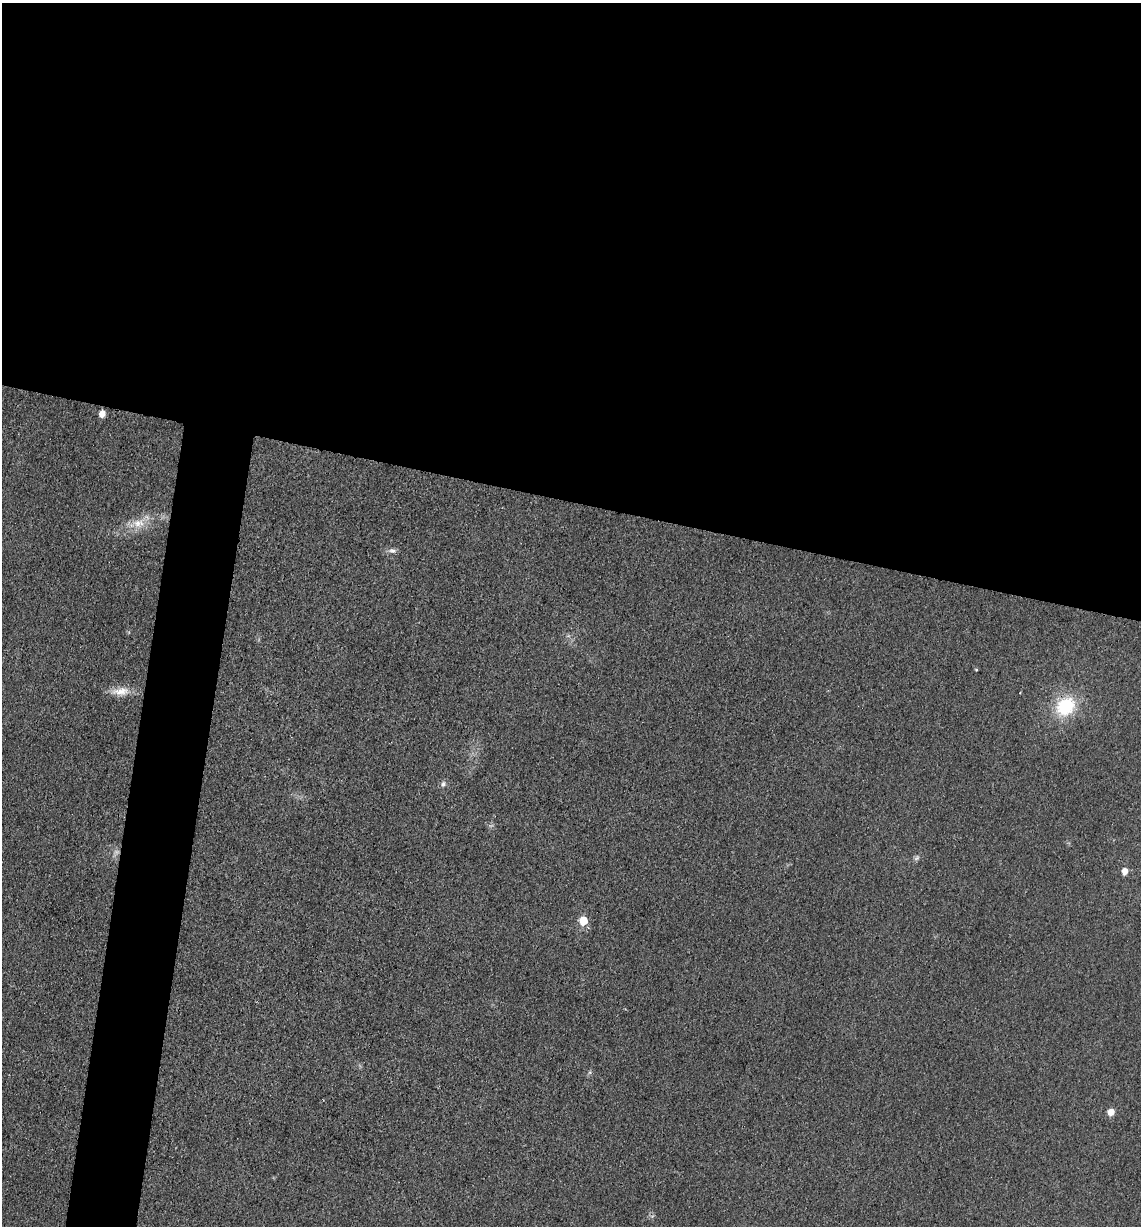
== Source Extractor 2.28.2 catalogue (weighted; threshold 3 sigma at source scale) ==
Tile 3 of 4 x 4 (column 3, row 1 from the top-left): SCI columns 2527-3665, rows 3677-4900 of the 4933 x 4909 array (HDU 1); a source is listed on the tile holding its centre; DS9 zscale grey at full resolution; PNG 1143 x 1228 px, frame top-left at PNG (2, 3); no overlay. Shown black and unused: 45% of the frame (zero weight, under 3 of 4 exposures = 1% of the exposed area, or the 3 px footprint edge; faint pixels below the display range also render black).
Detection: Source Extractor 2.28.2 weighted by HDU 2 'WHT'; one run over the whole footprint, this tile lists its part. Background 0.0386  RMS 0.0057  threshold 0.0259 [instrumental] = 3 sigma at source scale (4.5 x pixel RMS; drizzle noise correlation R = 1.50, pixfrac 1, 0.05/0.05 arcsec/px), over >= 5 px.
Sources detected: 11; all 11 listed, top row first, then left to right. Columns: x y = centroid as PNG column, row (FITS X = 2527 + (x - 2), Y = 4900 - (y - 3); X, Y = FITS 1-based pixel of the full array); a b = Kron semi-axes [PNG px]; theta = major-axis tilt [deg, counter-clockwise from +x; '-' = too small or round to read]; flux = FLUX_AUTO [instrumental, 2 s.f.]
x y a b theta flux
102 414 5 5 - 6
138 523 18 13 14 9.3
392 550 11 6 -5 2.2
976 670 5 3 - 0.51
121 691 26 10 3 7.9
1065 706 22 18 42 30
443 784 8 6 71 1.7
916 858 10 4 34 1.3
1125 871 6 5 - 5
583 921 7 6 - 13
1111 1112 6 5 - 6.5